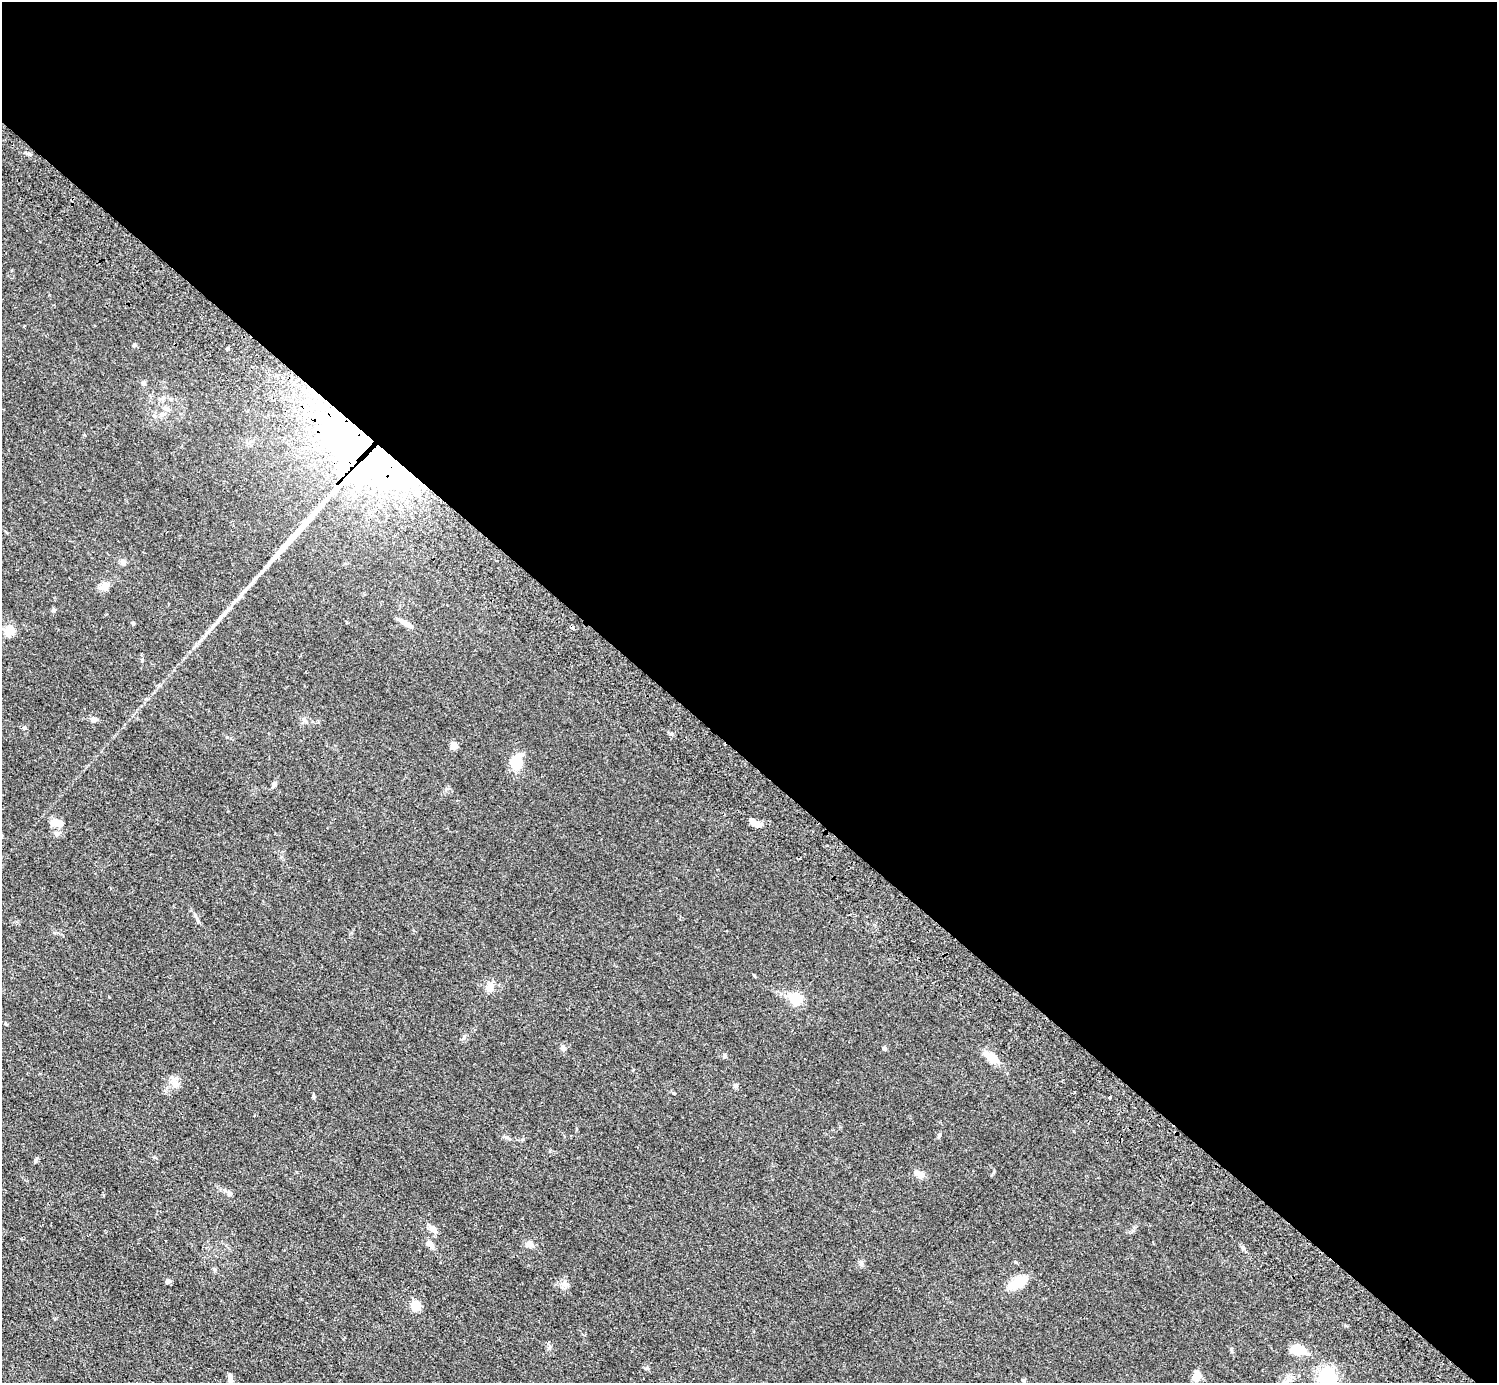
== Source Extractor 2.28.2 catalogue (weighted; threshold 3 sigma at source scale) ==
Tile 3 of 4 x 4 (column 3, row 1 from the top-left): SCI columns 3030-4524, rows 4487-5867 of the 6059 x 6069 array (HDU 1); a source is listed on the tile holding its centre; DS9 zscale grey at full resolution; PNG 1499 x 1385 px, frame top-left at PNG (2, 2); no overlay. Shown black and unused: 55% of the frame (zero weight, under 2 of 3 exposures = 3% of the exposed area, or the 3 px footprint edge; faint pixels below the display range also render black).
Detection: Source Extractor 2.28.2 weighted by HDU 2 'WHT'; one run over the whole footprint, this tile lists its part. Background 0.0531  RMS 0.0077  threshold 0.0348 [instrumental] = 3 sigma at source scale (4.5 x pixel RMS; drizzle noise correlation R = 1.50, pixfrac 1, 0.05/0.05 arcsec/px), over >= 5 px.
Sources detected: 50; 2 inside a brighter object's white glare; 1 cosmic-ray / hot-pixel residue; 1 long thin detection or spike segment (spike, bleed or trail) — not listed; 1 inside a brighter listed object's ellipse — not listed separately; the other 45 listed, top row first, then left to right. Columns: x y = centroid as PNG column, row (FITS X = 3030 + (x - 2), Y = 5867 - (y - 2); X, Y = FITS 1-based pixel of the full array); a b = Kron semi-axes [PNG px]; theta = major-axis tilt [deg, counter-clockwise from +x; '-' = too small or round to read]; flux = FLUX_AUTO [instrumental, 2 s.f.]
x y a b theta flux
134 345 5 4 - 1
228 348 3 3 - 8.6
143 383 6 5 - 1.5
378 453 63 37 -58 680
356 496 6 4 -18 1.5
122 562 8 7 - 2.3
105 586 12 9 80 5
54 610 5 5 - 1.5
133 623 5 4 - 0.93
405 623 16 6 -29 5.2
9 631 12 11 - 7.9
94 719 7 7 - 2.4
24 728 6 5 - 1.4
453 745 5 4 - 15
515 763 18 15 -71 11
274 784 7 5 66 2
57 822 15 9 -13 7.6
755 823 14 6 -25 7.1
57 834 7 7 - 2.1
490 987 12 9 71 5.3
796 999 5 5 - 80
5 1023 3 3 - 1.8
464 1037 6 4 48 1.3
563 1048 7 6 - 2.1
884 1049 5 5 - 1.1
725 1056 6 4 -90 0.97
992 1058 19 10 -34 9
174 1083 17 8 -67 4.7
736 1085 7 5 18 1.2
314 1096 6 4 -89 0.95
1109 1097 3 3 - 2.8
919 1174 13 7 -35 4.2
229 1193 7 6 - 1.9
433 1229 11 7 -32 3.9
430 1244 12 6 -44 3.9
529 1244 11 8 -16 3.2
214 1269 6 4 -89 1
168 1281 6 5 - 2.3
1017 1283 20 11 30 15
416 1306 8 7 - 15
1298 1350 21 11 -4 11
1197 1377 13 9 64 5.3
1328 1377 23 18 -70 29
230 1378 10 5 -84 3
1023 1380 5 5 - 0.91
Overlapping masked pixels (flux is a lower limit): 1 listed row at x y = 378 453
Isophote crosses this tile's border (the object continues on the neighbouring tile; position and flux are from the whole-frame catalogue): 1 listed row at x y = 1328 1377
Unlisted compact peaks at least as high as the median listed source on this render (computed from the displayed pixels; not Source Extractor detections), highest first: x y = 674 1093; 549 1348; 671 734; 647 1368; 1243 1248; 35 1161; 939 1135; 994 1171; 506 1137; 861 1264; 562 1287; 754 975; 29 154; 523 1139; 1232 1351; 351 933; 154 1157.